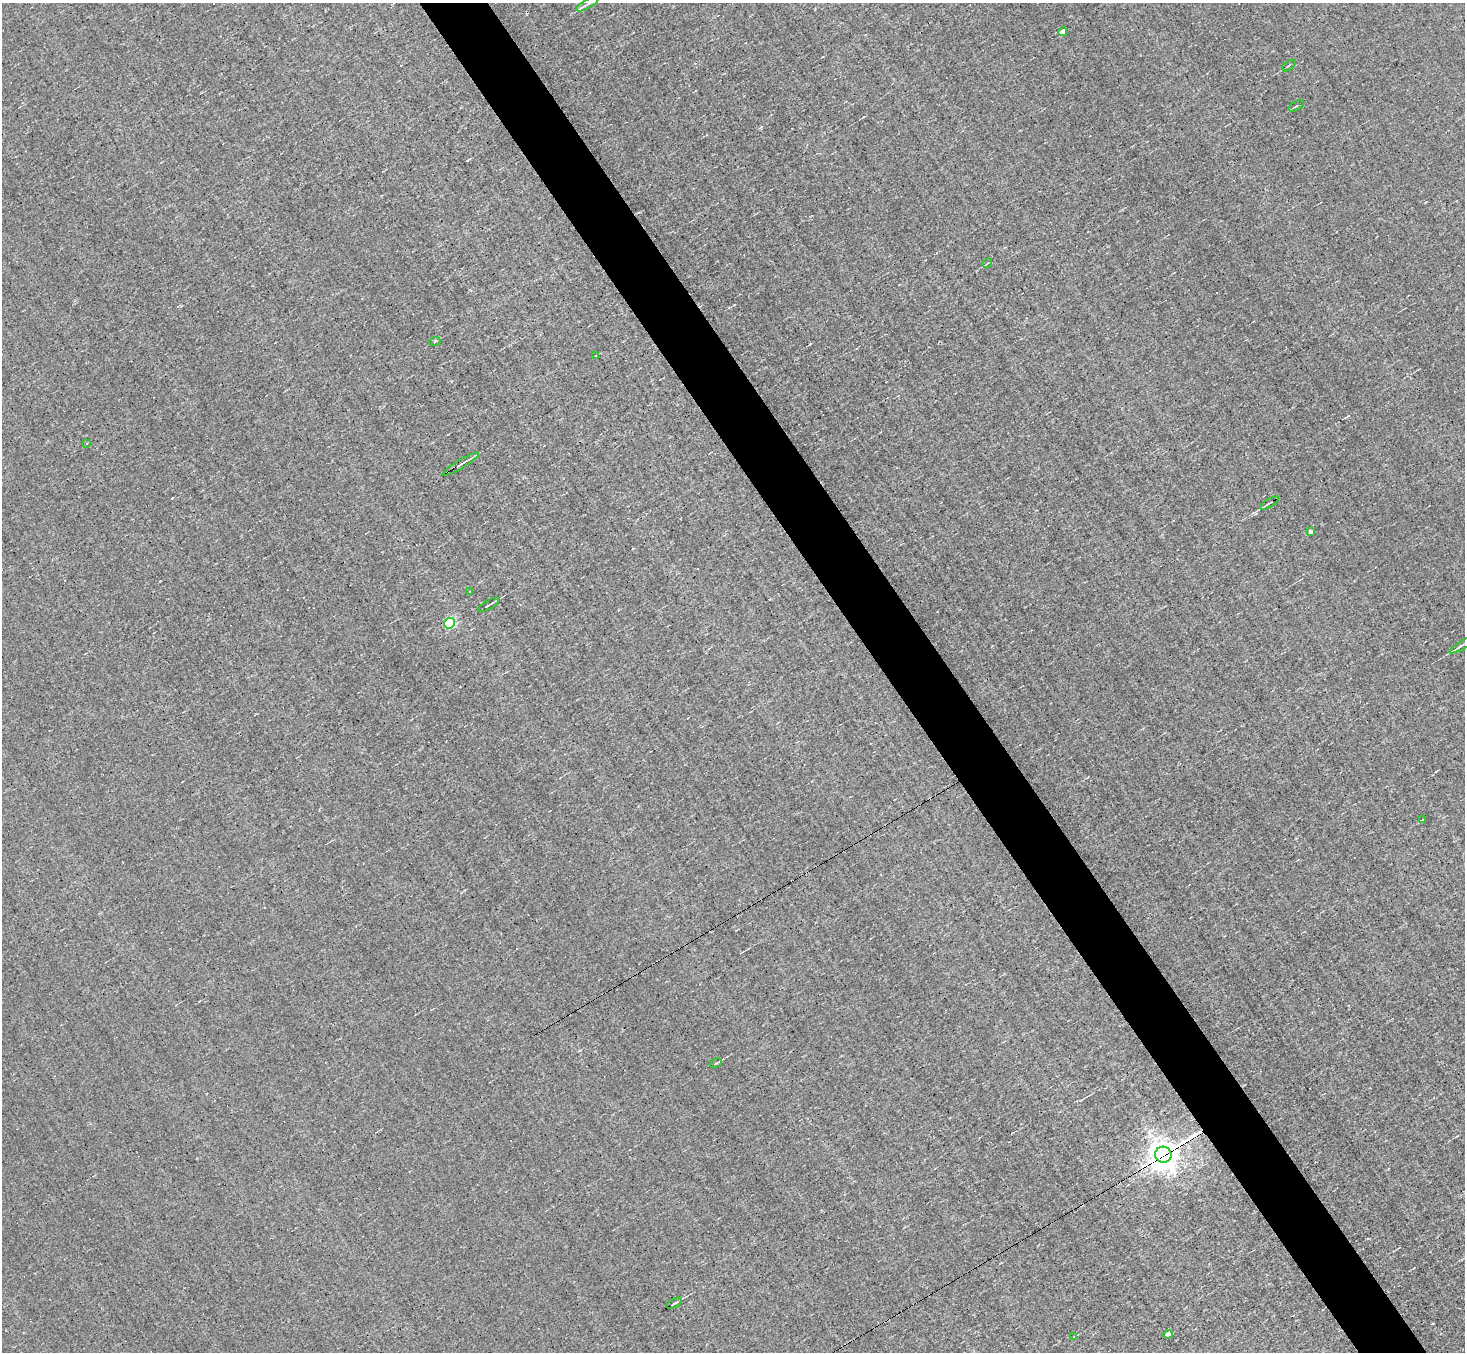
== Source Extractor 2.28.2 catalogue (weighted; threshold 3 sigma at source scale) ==
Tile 6 of 4 x 4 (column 2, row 2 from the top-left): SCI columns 1463-2925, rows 2988-4337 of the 5850 x 5835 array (HDU 1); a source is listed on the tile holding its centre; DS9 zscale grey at full resolution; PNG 1467 x 1354 px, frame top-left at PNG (2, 3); each listed source drawn as its Kron ellipse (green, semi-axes under 4 px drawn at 4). Shown black and unused: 5% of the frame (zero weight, under 3 of 5 exposures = <1% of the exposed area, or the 3 px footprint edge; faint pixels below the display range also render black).
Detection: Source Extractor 2.28.2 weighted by HDU 2 'WHT'; one run over the whole footprint, this tile lists its part. Background 0.00504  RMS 0.044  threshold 0.198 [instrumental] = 3 sigma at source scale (4.5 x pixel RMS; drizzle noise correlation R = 1.50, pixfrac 1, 0.05/0.05 arcsec/px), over >= 5 px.
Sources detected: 24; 3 cosmic-ray / hot-pixel residue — neither listed nor drawn; the other 21 listed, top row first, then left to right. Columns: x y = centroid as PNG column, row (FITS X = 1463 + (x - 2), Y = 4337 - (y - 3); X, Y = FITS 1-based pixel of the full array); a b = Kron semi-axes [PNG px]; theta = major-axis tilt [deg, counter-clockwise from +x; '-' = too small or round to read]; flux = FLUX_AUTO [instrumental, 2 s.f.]
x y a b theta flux
587 4 12 3 29 12
1063 32 4 4 - 38
1289 66 7 2 36 4.1
1296 106 8 3 29 5.6
987 263 5 2 - 3.4
435 341 5 3 - 3.7
596 356 3 2 - 4.3
87 443 3 3 - 6.6
461 464 20 4 31 18
1269 503 10 3 31 8.2
1311 532 4 4 - 19
470 592 3 2 - 4.6
489 605 12 2 30 13
450 623 5 5 - 430
1463 644 16 2 31 18
1422 819 3 3 - 11
716 1063 6 3 27 5.2
1163 1155 8 8 - 5800
674 1303 8 2 29 9.5
1168 1334 4 4 - 38
1074 1336 4 2 - 3.5
Overlapping masked pixels (flux is a lower limit): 1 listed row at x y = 1163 1155
Isophote crosses this tile's border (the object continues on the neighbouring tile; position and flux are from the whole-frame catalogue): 2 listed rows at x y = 587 4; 1463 644
Unlisted compact peaks at least as high as the median listed source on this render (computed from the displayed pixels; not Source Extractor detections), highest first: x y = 810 344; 160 581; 1348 416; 761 127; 467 160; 734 305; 1433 1323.